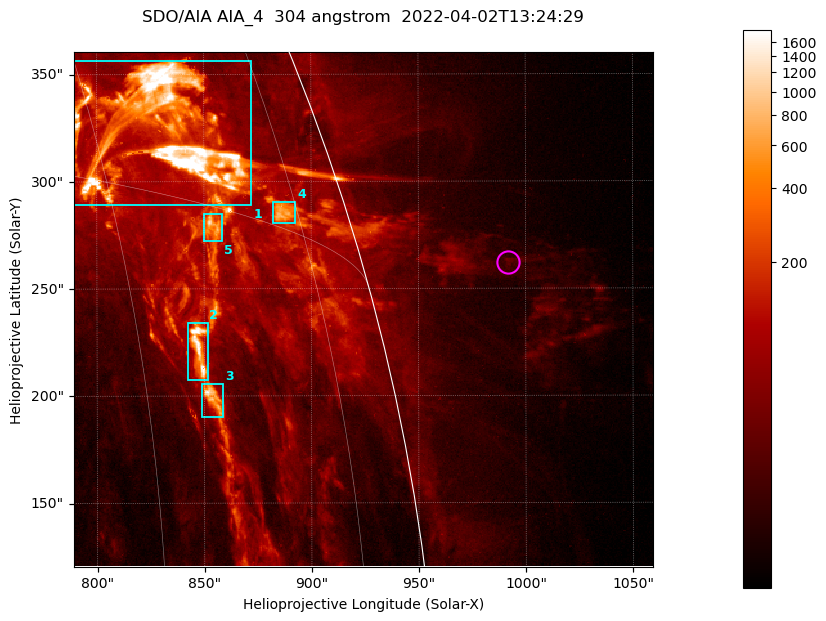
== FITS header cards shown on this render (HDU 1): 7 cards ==
TELESCOP= 'SDO/AIA '           / For AIA: SDO/AIA
INSTRUME= 'AIA_4   '           / For AIA: AIA_ATA1, AIA_ATA2, AIA_ATA3 or AIA_AT
WAVELNTH=                  304 / [angstrom] Wavelength
WAVEUNIT= 'angstrom'           / Wavelength unit: angstrom
DATE-OBS= '2022-04-02T13:24:29.146' / [ISO] Date when observation started; ISO 8
CTYPE1  = 'HPLN-TAN'           / CTYPE1; Typically HPLN
CTYPE2  = 'HPLT-TAN'           / CTYPE2; Typically HPLT

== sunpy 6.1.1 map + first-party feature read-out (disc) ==
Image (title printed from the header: SDO/AIA AIA_4  304 angstrom  2022-04-02T13:24:29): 450 x 400 px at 0.6 arcsec/px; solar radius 960 arcsec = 1600 px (partial field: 1.1% of the solar disc is inside the frame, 51% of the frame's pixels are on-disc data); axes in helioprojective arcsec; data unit not stated in the header (colour bar unlabelled)
Orientation: roll -0.132 deg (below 1 deg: not rotated)
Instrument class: DISC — disc imager (sunpy class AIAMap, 304 A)
Bright regions (active regions / flare kernels): reference = the on-disc median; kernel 5 px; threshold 5 sigma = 245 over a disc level ~50.2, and >= 1.15x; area >= 180 px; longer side >= 5 px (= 3 arcsec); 5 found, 5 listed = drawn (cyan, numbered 1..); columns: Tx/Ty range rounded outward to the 2 arcsec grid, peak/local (2 s.f.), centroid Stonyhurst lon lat
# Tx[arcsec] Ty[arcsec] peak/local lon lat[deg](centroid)
1 788..872 288..358 47 +65 +17
2 842..852 206..234 31 +64 +11
3 848..860 190..206 21 +64 +9
4 882..894 280..290 14 +73 +16
5 850..858 272..286 16 +66 +14
Off-limb structures (1.02-1.3 R_sun): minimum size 90 px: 4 found; the strongest spans PA ~280..285 deg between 1.02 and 1.12 R_sun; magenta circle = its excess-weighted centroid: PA ~285 deg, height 1.07 R_sun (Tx ~992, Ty ~262 arcsec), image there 3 x the reference